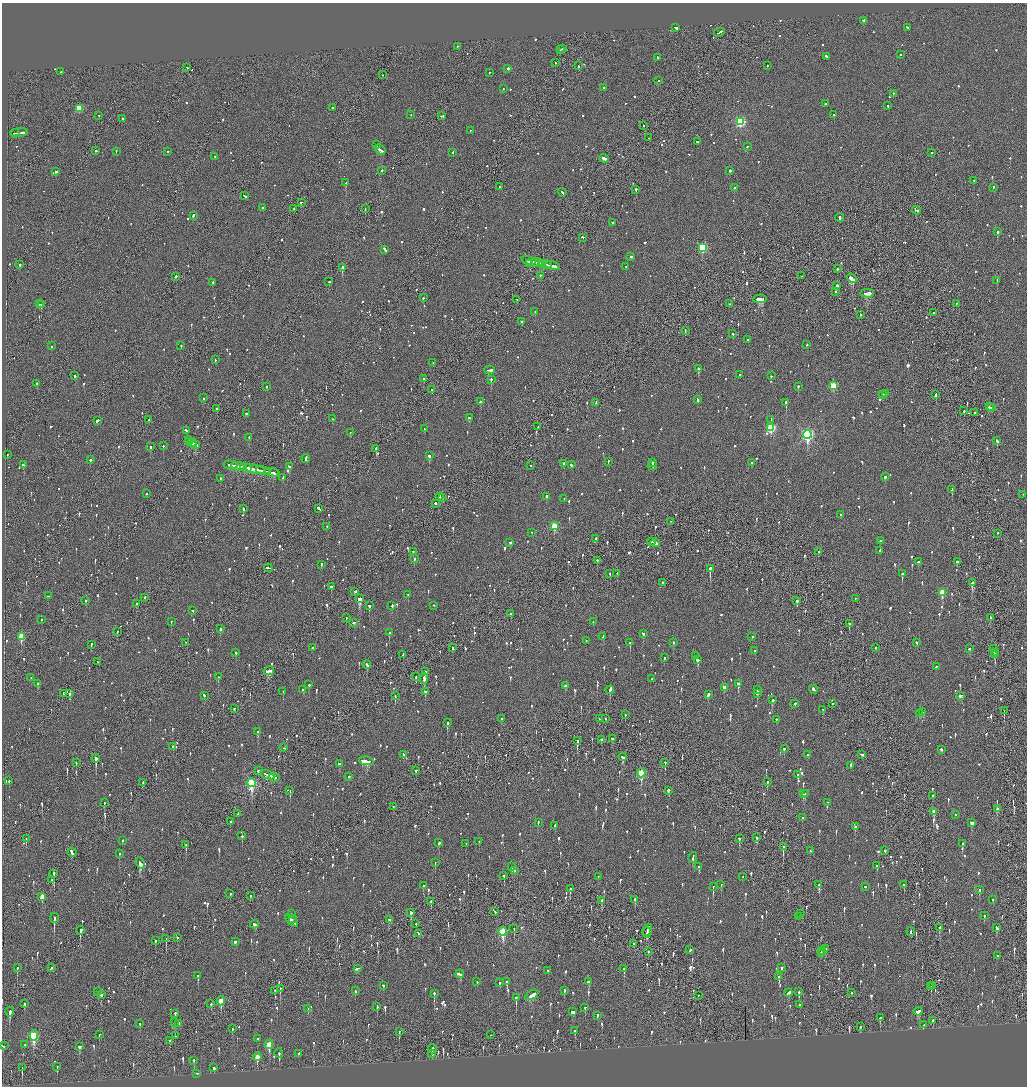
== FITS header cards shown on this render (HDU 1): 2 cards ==
NAXIS1  =                 2050
NAXIS2  =                 2168

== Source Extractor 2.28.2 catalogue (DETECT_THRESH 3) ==
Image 2050 x 2168 px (HDU 1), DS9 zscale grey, zoomed out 1/2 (1 PNG px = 2 x 2 image px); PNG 1029 x 1088 px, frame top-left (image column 2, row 2168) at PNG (2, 3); each listed source drawn as its Kron ellipse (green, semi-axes under 4 px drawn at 4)
Background -0.104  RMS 0.075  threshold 0.225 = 3 sigma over >= 5 px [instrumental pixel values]
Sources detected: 1591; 63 cannot appear on this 1/2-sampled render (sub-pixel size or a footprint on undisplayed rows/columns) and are neither listed nor drawn; of the other 1528, the 500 brightest by FLUX_AUTO listed and drawn (1028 fainter detections omitted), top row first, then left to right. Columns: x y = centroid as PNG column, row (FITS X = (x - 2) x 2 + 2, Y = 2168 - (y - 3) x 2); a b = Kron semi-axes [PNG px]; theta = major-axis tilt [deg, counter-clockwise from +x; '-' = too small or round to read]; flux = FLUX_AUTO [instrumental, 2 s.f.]
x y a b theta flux
864 21 3 2 - 740
676 28 4 2 - 320
907 28 3 2 - 100
719 33 6 2 28 230
457 47 2 2 - 120
562 49 2 2 - 120
560 50 2 1 - 85
901 55 2 1 - 85
826 57 3 2 - 240
658 58 2 2 - 70
555 63 2 2 - 100
578 66 2 1 - 140
767 66 2 2 - 96
187 68 2 2 - 65
508 69 2 2 - 210
61 72 2 2 - 360
489 73 2 1 - 64
383 75 2 2 - 88
659 81 2 2 - 64
603 88 2 2 - 68
503 89 2 2 - 140
893 94 2 1 - 130
826 104 2 2 - 120
888 106 2 2 - 67
332 108 2 2 - 140
79 109 3 3 - 630
411 115 2 2 - 89
834 115 2 2 - 150
98 116 2 2 - 67
442 116 3 2 - 98
122 119 2 2 - 63
740 122 3 3 - 1700
643 126 2 2 - 96
470 131 2 2 - 64
19 133 9 1 4 310
15 134 4 1 - 140
649 138 2 1 - 83
697 142 3 2 - 110
376 145 2 2 - 84
747 147 2 2 - 140
380 150 6 2 -37 480
96 151 2 2 - 100
116 152 2 2 - 66
168 152 2 1 - 65
453 153 3 2 - 76
931 153 2 2 - 84
215 157 2 2 - 62
604 159 5 2 - 640
382 171 2 2 - 82
730 171 2 2 - 440
55 172 3 2 - 160
974 181 2 2 - 69
346 183 3 2 - 190
499 187 2 1 - 190
734 188 2 2 - 280
993 188 2 2 - 370
636 190 2 2 - 160
562 193 4 2 - 140
245 196 3 2 - 120
301 203 2 2 - 66
263 208 2 2 - 82
293 209 2 2 - 82
365 209 2 1 - 77
916 211 4 2 - 180
193 216 3 2 - 110
839 218 4 2 - 160
612 223 2 2 - 100
997 232 2 2 - 490
583 238 3 2 - 120
702 248 3 3 - 1200
385 250 4 2 - 180
630 257 2 2 - 77
529 261 7 2 -13 460
537 263 5 2 - 240
530 264 3 2 - 130
541 264 4 2 - 220
20 265 2 2 - 200
545 265 6 2 -12 410
552 266 7 2 -10 300
626 267 3 2 - 130
342 268 3 2 - 1500
837 269 2 2 - 150
540 276 2 2 - 65
802 276 2 2 - 65
175 277 3 2 - 190
852 279 5 2 - 1400
997 281 3 2 - 200
329 282 2 1 - 100
212 283 3 2 - 130
837 286 2 2 - 190
835 292 2 2 - 90
867 294 7 2 -2 1300
423 298 2 2 - 88
760 299 7 2 5 1400
517 300 3 2 - 65
39 304 2 1 - 65
729 304 2 1 - 76
956 304 2 1 - 69
41 305 2 2 - 260
535 312 2 2 - 130
934 313 2 2 - 130
861 315 2 2 - 64
522 322 2 2 - 69
685 331 2 1 - 130
733 334 2 2 - 140
748 340 2 2 - 73
807 345 2 2 - 64
51 346 2 2 - 80
181 346 2 2 - 65
215 360 2 2 - 140
433 363 2 2 - 67
698 369 2 2 - 740
490 370 5 2 - 240
739 375 2 2 - 86
75 376 2 2 - 130
771 376 2 1 - 280
423 379 3 2 - 190
491 380 2 2 - 330
37 384 3 2 - 130
833 386 3 3 - 580
267 387 2 2 - 210
798 387 2 2 - 220
432 390 2 1 - 110
886 394 2 2 - 88
883 395 3 2 - 180
936 395 3 2 - 110
204 398 2 2 - 200
698 400 3 2 - 100
481 402 2 2 - 120
596 403 2 2 - 120
786 403 2 2 - 680
990 407 4 2 - 130
992 408 2 2 - 74
217 409 2 1 - 130
964 411 2 1 - 120
974 413 2 2 - 70
246 414 2 2 - 430
469 418 3 2 - 110
332 419 2 2 - 81
149 420 2 2 - 78
771 420 3 2 - 84
97 421 3 2 - 1100
537 427 2 2 - 80
771 428 4 3 - 1200
424 429 2 2 - 72
186 431 4 2 - 100
350 433 2 2 - 230
807 435 4 4 - 2800
249 438 3 2 - 140
189 441 3 2 - 300
997 441 3 2 - 150
192 443 4 2 - 210
194 445 2 2 - 170
196 445 3 2 - 280
163 446 2 2 - 110
150 447 2 2 - 210
376 449 2 2 - 240
7 455 2 1 - 90
429 456 2 2 - 380
306 459 4 2 - 180
90 460 2 2 - 230
608 462 2 2 - 63
652 463 2 2 - 67
751 463 2 2 - 65
564 464 2 2 - 230
23 465 3 2 - 120
231 465 7 2 -10 290
571 465 2 2 - 120
531 466 2 2 - 110
653 466 4 2 - 170
238 467 7 2 -10 290
289 467 3 2 - 75
244 468 3 2 - 160
248 468 4 2 - 190
255 470 11 2 -12 510
263 471 7 1 -12 230
267 472 2 2 - 89
272 473 7 2 -10 380
885 477 2 2 - 92
283 478 3 2 - 180
220 479 2 2 - 79
952 490 3 2 - 190
146 494 2 2 - 63
1023 495 2 2 - 140
439 497 3 2 - 330
546 497 2 2 - 230
443 498 2 1 - 83
564 499 2 2 - 83
435 504 2 2 - 380
243 509 2 2 - 320
318 509 4 2 - 260
841 515 2 2 - 67
671 522 2 1 - 99
554 526 3 3 - 550
327 527 2 2 - 63
532 533 2 2 - 69
997 534 2 2 - 68
596 539 2 2 - 130
880 541 2 2 - 410
651 542 2 1 - 82
510 543 3 2 - 140
655 543 5 2 - 420
880 551 4 2 - 100
413 552 2 2 - 73
818 552 2 2 - 76
414 559 2 2 - 150
597 561 2 2 - 150
919 562 3 2 - 130
957 562 2 2 - 150
321 565 3 2 - 70
268 568 4 2 - 140
710 569 4 2 - 440
610 574 2 2 - 73
617 574 2 2 - 100
902 574 2 2 - 860
663 583 2 2 - 180
972 583 3 2 - 270
331 587 2 2 - 320
355 592 3 2 - 160
942 593 4 3 - 450
408 595 2 2 - 80
48 596 3 2 - 64
145 598 2 2 - 150
360 599 3 3 - 790
855 599 2 1 - 66
85 601 2 2 - 64
797 601 2 2 - 65
137 604 3 2 - 90
369 606 2 2 - 540
392 606 2 2 - 93
434 606 2 2 - 62
193 611 2 2 - 96
511 614 3 2 - 88
346 618 2 2 - 120
990 618 3 2 - 71
42 620 2 2 - 66
171 622 2 2 - 77
593 622 2 2 - 67
354 623 3 2 - 95
849 624 3 2 - 310
220 629 2 2 - 330
117 632 2 2 - 86
389 633 2 2 - 160
643 634 3 2 - 92
21 637 4 3 - 560
603 637 3 2 - 180
752 637 2 2 - 67
586 641 3 2 - 89
185 643 2 1 - 74
630 643 2 2 - 230
673 643 2 2 - 78
916 643 3 2 - 110
91 645 3 2 - 83
312 648 2 1 - 250
452 648 2 2 - 190
875 648 2 2 - 160
969 649 3 2 - 75
994 649 2 2 - 120
755 651 2 2 - 85
236 653 2 2 - 88
996 653 2 2 - 77
403 655 2 1 - 72
995 655 3 2 - 120
695 656 2 1 - 150
664 658 2 2 - 64
698 660 3 2 - 520
97 662 2 1 - 290
367 665 4 2 - 130
936 667 3 2 - 75
269 671 5 3 - 390
425 672 2 1 - 110
218 677 2 2 - 110
416 677 3 2 - 120
31 678 2 2 - 95
424 679 5 2 - 420
652 679 2 2 - 87
38 684 3 2 - 93
738 684 3 2 - 390
309 685 2 2 - 110
565 686 3 2 - 84
724 688 3 3 - 69
303 690 2 2 - 100
610 690 4 2 - 260
758 690 2 2 - 330
813 690 4 2 - 340
283 692 2 2 - 68
425 692 3 2 - 88
63 694 2 2 - 100
70 694 3 2 - 85
757 694 3 2 - 100
708 695 3 2 - 400
204 696 2 2 - 200
395 696 3 2 - 86
961 696 4 2 - 160
773 700 2 2 - 520
795 704 2 2 - 120
832 704 2 1 - 63
234 709 2 2 - 95
823 710 3 2 - 78
1004 711 2 1 - 120
923 712 4 2 - 210
920 714 3 2 - 120
625 715 2 1 - 74
502 719 2 2 - 120
599 719 2 2 - 68
606 719 2 2 - 71
777 720 2 2 - 95
447 723 3 2 - 340
258 732 2 2 - 1100
612 739 4 2 - 180
602 740 2 2 - 150
577 741 3 2 - 230
173 747 2 2 - 130
284 748 2 2 - 66
784 749 3 2 - 73
941 750 2 2 - 190
403 755 2 2 - 76
807 755 2 2 - 220
862 755 3 2 - 210
623 757 4 2 - 150
96 759 4 2 - 530
367 761 7 3 -7 290
76 763 2 1 - 110
665 763 2 1 - 120
339 764 3 2 - 68
850 766 3 2 - 250
258 771 2 2 - 290
416 771 2 2 - 72
641 773 4 3 - 730
267 775 7 2 -21 680
798 775 2 2 - 250
349 777 2 2 - 88
274 778 5 2 - 390
9 781 2 2 - 130
767 782 3 2 - 68
143 783 3 2 - 71
251 783 4 3 - 1700
290 791 3 1 - 67
668 791 3 2 - 80
803 794 2 2 - 86
805 794 2 2 - 100
932 796 2 2 - 140
104 803 2 1 - 84
827 803 2 1 - 65
393 807 2 1 - 95
997 809 3 2 - 150
934 812 4 2 - 180
238 814 3 2 - 120
955 815 2 2 - 120
802 818 3 2 - 170
231 822 2 2 - 96
538 823 3 2 - 72
972 823 4 3 - 160
555 826 3 2 - 170
855 827 3 2 - 110
242 836 2 2 - 270
757 838 2 2 - 80
26 839 3 2 - 72
739 839 3 2 - 140
122 841 2 2 - 66
479 842 2 2 - 69
439 843 2 2 - 280
466 844 2 1 - 71
962 844 3 2 - 300
186 845 3 1 - 120
783 847 3 1 - 300
810 851 2 2 - 98
885 851 2 2 - 110
72 853 4 2 - 380
119 854 2 2 - 78
693 858 5 2 - 180
140 863 6 2 -68 400
435 863 2 2 - 77
877 866 3 2 - 65
512 867 4 2 - 97
698 867 2 2 - 110
514 871 2 2 - 110
54 874 3 2 - 380
504 876 3 2 - 120
598 877 2 1 - 75
743 877 2 2 - 67
52 880 2 1 - 110
721 885 3 2 - 64
819 885 3 2 - 510
904 885 3 2 - 100
423 886 2 2 - 67
713 887 4 2 - 270
865 887 2 2 - 180
570 889 3 2 - 150
979 890 2 2 - 200
230 894 2 2 - 130
250 896 2 1 - 86
42 897 4 2 - 190
635 900 2 2 - 440
993 900 2 2 - 160
602 901 4 2 - 150
431 902 3 2 - 83
495 912 3 2 - 110
411 913 3 2 - 130
292 914 2 2 - 400
800 914 2 1 - 350
984 916 3 2 - 130
798 917 3 2 - 120
54 918 5 2 - 280
292 919 2 2 - 140
389 920 4 2 - 150
292 921 7 2 -43 480
416 924 2 2 - 83
254 925 4 2 - 150
940 928 4 2 - 120
996 928 4 2 - 300
514 929 2 1 - 82
647 930 6 2 67 300
80 931 4 2 - 360
503 932 4 3 - 1100
911 932 4 2 - 150
647 933 5 2 - 380
418 934 4 2 - 130
177 938 2 2 - 110
166 939 3 2 - 140
155 941 2 2 - 93
235 942 3 2 - 94
634 944 2 2 - 110
825 949 3 2 - 72
690 950 3 2 - 94
822 951 3 1 - 110
648 952 2 2 - 86
821 953 3 2 - 120
997 956 2 2 - 83
17 968 3 2 - 95
52 968 3 2 - 110
782 968 3 2 - 130
357 969 4 2 - 150
624 969 3 2 - 97
548 971 2 2 - 100
460 974 4 2 - 240
198 976 3 2 - 140
779 977 4 2 - 140
477 982 2 2 - 77
507 982 3 2 - 110
588 982 3 2 - 140
500 983 3 2 - 64
383 986 2 2 - 120
933 986 3 2 - 87
931 987 2 1 - 85
280 989 3 1 - 83
275 991 3 2 - 65
355 991 3 2 - 66
564 991 3 2 - 63
98 992 3 2 - 90
799 992 2 2 - 92
788 993 4 2 - 120
851 993 2 2 - 89
434 994 3 2 - 170
101 995 3 2 - 190
532 995 7 3 31 270
698 996 2 1 - 97
516 998 4 2 - 240
221 1001 4 3 - 350
24 1004 4 2 - 72
211 1004 3 2 - 89
799 1005 2 2 - 210
377 1007 4 2 - 100
585 1008 2 2 - 76
308 1009 3 2 - 89
10 1012 5 2 - 500
573 1012 4 2 - 130
918 1012 4 3 - 230
175 1014 3 2 - 120
597 1016 2 2 - 80
880 1018 3 2 - 88
933 1021 2 2 - 330
174 1023 2 2 - 90
140 1024 2 2 - 94
178 1024 3 2 - 89
923 1025 2 2 - 66
860 1027 3 2 - 110
232 1029 2 2 - 65
575 1031 3 2 - 91
399 1032 3 2 - 70
99 1035 2 1 - 200
491 1035 2 1 - 69
34 1036 5 3 - 1200
175 1036 2 1 - 86
257 1039 2 2 - 130
170 1041 2 2 - 83
25 1045 2 2 - 92
269 1045 5 3 - 380
3 1046 2 2 - 77
79 1047 3 3 - 81
432 1049 4 2 - 160
279 1054 4 2 - 230
299 1054 2 2 - 66
432 1054 3 2 - 78
257 1057 4 3 - 290
194 1061 3 2 - 67
57 1067 4 2 - 96
22 1068 3 1 - 190
214 1068 2 2 - 300
197 1074 2 2 - 70
At the frame edge (FLAGS 8, measured only in part): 1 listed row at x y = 3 1046
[1028 fainter detections neither listed nor drawn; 63 sub-pixel or undisplayed-footprint detections neither listed nor drawn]